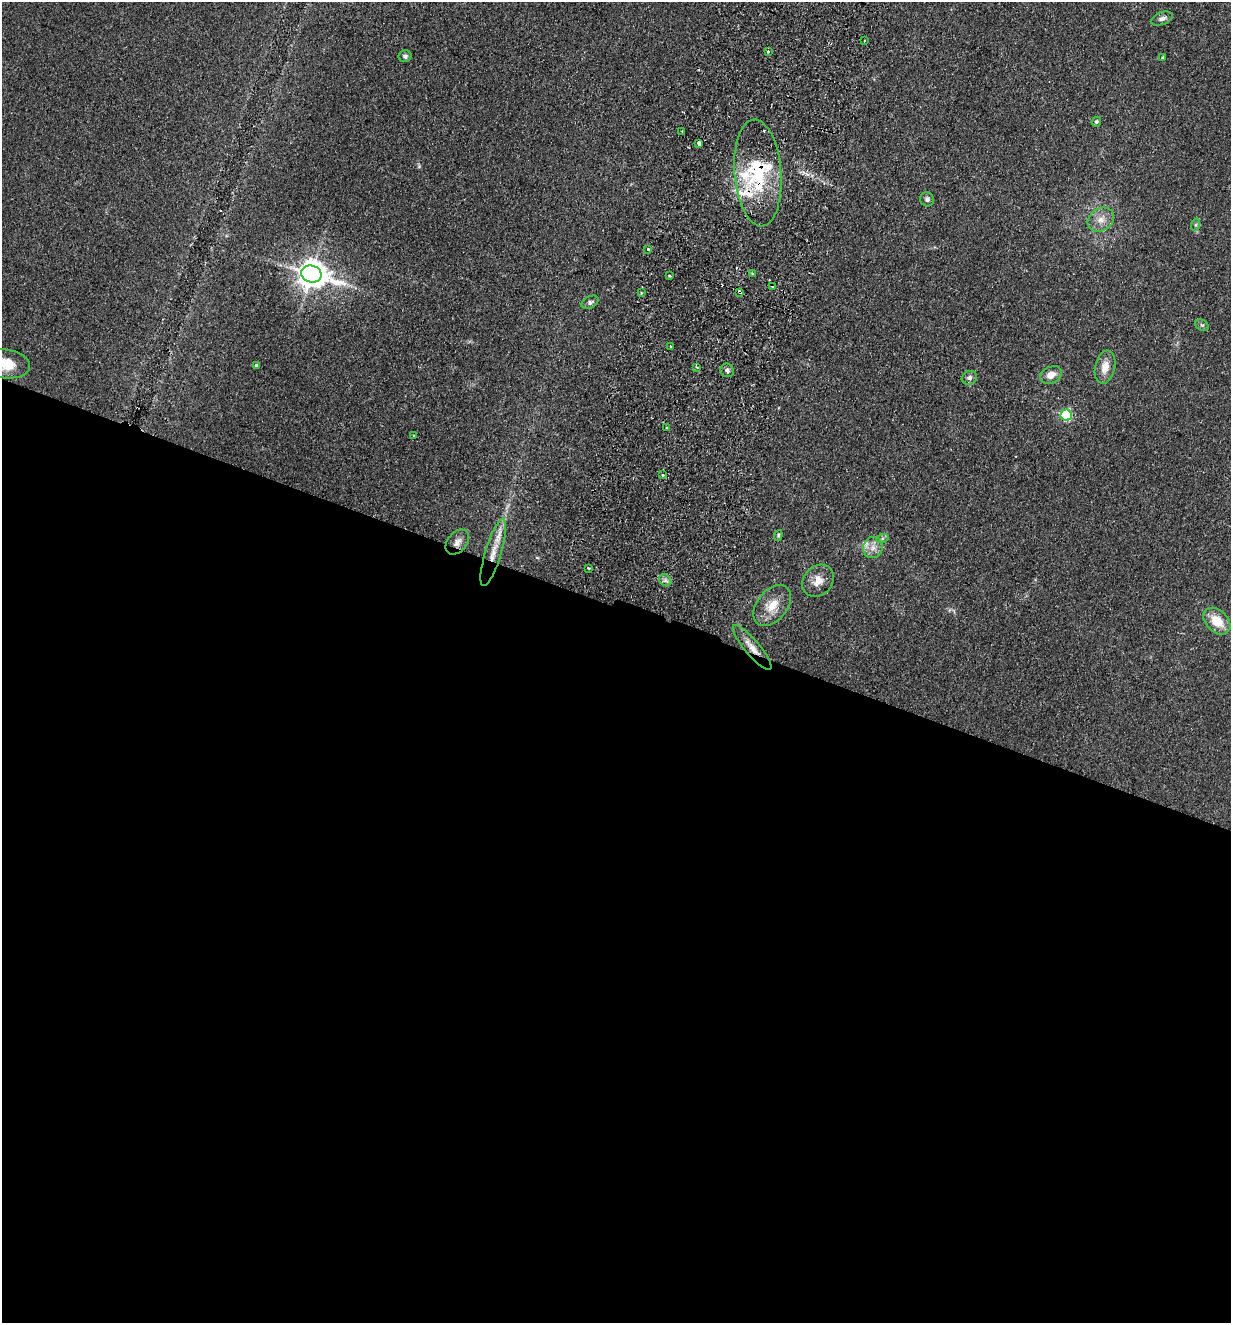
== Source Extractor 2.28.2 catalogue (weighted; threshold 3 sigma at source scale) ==
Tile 14 of 4 x 4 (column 2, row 4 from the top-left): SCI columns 1540-2768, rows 21-1341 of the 5410 x 5325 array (HDU 1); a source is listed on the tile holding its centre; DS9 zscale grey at full resolution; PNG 1233 x 1325 px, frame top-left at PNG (2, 2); each listed source drawn as its Kron ellipse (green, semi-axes under 4 px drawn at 4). Shown black and unused: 54% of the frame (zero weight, under 2 of 3 exposures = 3% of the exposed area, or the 3 px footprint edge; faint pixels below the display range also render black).
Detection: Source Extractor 2.28.2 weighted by HDU 2 'WHT'; one run over the whole footprint, this tile lists its part. Background 0.133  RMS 0.01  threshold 0.0471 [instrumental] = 3 sigma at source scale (4.5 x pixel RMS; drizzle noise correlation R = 1.50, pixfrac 1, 0.05/0.05 arcsec/px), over >= 5 px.
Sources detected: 52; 2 cosmic-ray / hot-pixel residue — neither listed nor drawn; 6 inside a brighter listed object's ellipse — not listed separately; the other 44 listed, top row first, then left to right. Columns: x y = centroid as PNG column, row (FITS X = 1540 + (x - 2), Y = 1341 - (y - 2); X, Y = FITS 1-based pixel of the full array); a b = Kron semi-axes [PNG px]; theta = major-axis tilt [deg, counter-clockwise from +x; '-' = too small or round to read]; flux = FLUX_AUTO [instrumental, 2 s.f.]
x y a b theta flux
1162 18 11 6 19 4.3
864 40 3 3 - 2.5
768 51 3 3 - 5.5
405 56 6 6 - 2.7
1163 57 3 3 - 1.3
1096 122 5 4 - 2.4
682 131 3 3 - 1.6
699 144 4 3 - 10
758 173 53 23 -85 74
927 199 7 7 - 3.2
1101 220 14 11 33 10
1195 225 6 4 71 1.6
648 249 3 3 - 1.3
752 273 3 2 - 1.2
311 274 10 8 -12 1500
670 276 3 2 - 0.97
773 286 3 3 - 3.6
740 292 4 3 - 10
641 293 3 2 - 1.1
590 302 9 5 26 2.8
1202 325 7 5 -29 1.9
670 346 3 2 - 0.85
6 364 24 14 -8 23
256 366 4 3 - 1.9
697 367 4 3 - 1.3
1105 367 17 10 78 11
727 370 7 6 - 3.3
1051 375 11 8 25 9.9
969 378 8 6 26 3.1
1066 415 5 5 - 92
667 428 3 3 - 1.8
414 436 3 3 - 1.2
663 475 4 3 - 1.1
778 535 5 4 - 1.4
882 539 6 4 20 1.7
457 542 14 9 49 7.2
873 548 10 10 - 6.7
493 552 35 8 73 21
589 568 3 2 - 0.9
665 580 7 5 -45 3
818 581 17 14 48 12
772 605 23 15 51 19
1217 621 16 10 -44 21
752 648 28 7 -50 13
Overlapping masked pixels (flux is a lower limit): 5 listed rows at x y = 758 173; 740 292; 457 542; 493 552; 752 648
Isophote crosses this tile's border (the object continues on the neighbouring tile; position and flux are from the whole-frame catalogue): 1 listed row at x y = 6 364